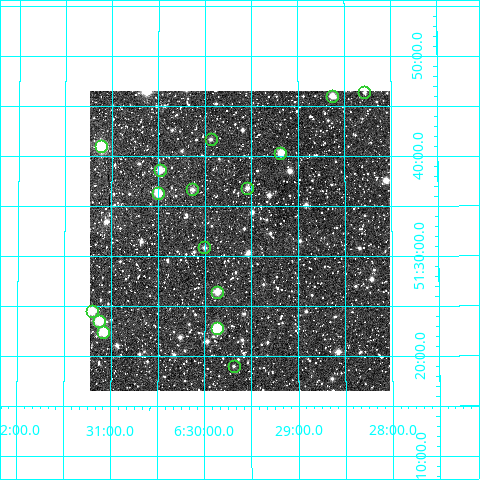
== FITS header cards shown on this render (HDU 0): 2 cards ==
NAXIS1  =                  300
NAXIS2  =                  300

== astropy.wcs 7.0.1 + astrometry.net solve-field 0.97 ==
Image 300 x 300 px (HDU 0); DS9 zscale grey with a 90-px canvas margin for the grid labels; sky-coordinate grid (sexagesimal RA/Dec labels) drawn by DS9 from the SOLVED WCS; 16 Tycho-2 reference stars matched to detected sources circled (green)
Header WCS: RA---TAN/DEC--TAN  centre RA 06:29:38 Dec +51:32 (97.41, +51.53 deg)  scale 6 arcsec/px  FOV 30.0' x 30.0'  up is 0 deg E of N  parity normal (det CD < 0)
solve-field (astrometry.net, Tycho-2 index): VERIFIED the header's WCS against the Tycho-2 star catalogue (16 matches, 0 conflicts) and refined it, rather than solving blind
Solved WCS: RA---TAN-SIP/DEC--TAN-SIP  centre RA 06:29:38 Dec +51:32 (97.41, +51.53 deg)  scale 5.99 arcsec/px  FOV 30.0' x 30.0'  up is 0 deg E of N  parity normal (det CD < 0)
The solver's refit moves the header's centre by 0.3 arcsec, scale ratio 0.9989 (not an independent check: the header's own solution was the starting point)
Tycho-2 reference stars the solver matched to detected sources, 16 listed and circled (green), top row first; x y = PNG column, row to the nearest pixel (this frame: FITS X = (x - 90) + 1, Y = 300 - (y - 91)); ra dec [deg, ICRS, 3 dp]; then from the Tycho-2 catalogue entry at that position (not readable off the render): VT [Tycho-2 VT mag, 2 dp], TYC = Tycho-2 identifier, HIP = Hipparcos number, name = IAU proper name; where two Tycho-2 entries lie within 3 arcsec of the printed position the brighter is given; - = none
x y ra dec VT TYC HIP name
364 92 97.070 +51.773 12.43 3388-2169-1 - -
332 96 97.156 +51.767 10.49 3388-2012-1 - -
211 139 97.484 +51.695 11.59 3388-1804-1 - -
101 146 97.778 +51.683 9.17 3388-1139-1 - -
280 153 97.296 +51.672 10.49 3388-1161-1 - -
160 170 97.620 +51.643 10.41 3388-1778-1 - -
247 188 97.386 +51.614 11.28 3388-1836-1 - -
192 189 97.533 +51.611 11.36 3388-1824-1 - -
158 193 97.625 +51.605 10.55 3388-2110-1 - -
204 247 97.501 +51.515 11.48 3388-2069-1 - -
217 292 97.467 +51.441 10.46 3388-1726-1 - -
92 311 97.800 +51.409 9.78 3388-1262-1 - -
99 321 97.782 +51.392 10.01 3388-828-1 - -
217 328 97.467 +51.379 8.54 3388-1096-1 30955 -
103 332 97.769 +51.373 10.24 3388-372-1 - -
234 366 97.423 +51.317 12.29 3388-488-1 - -